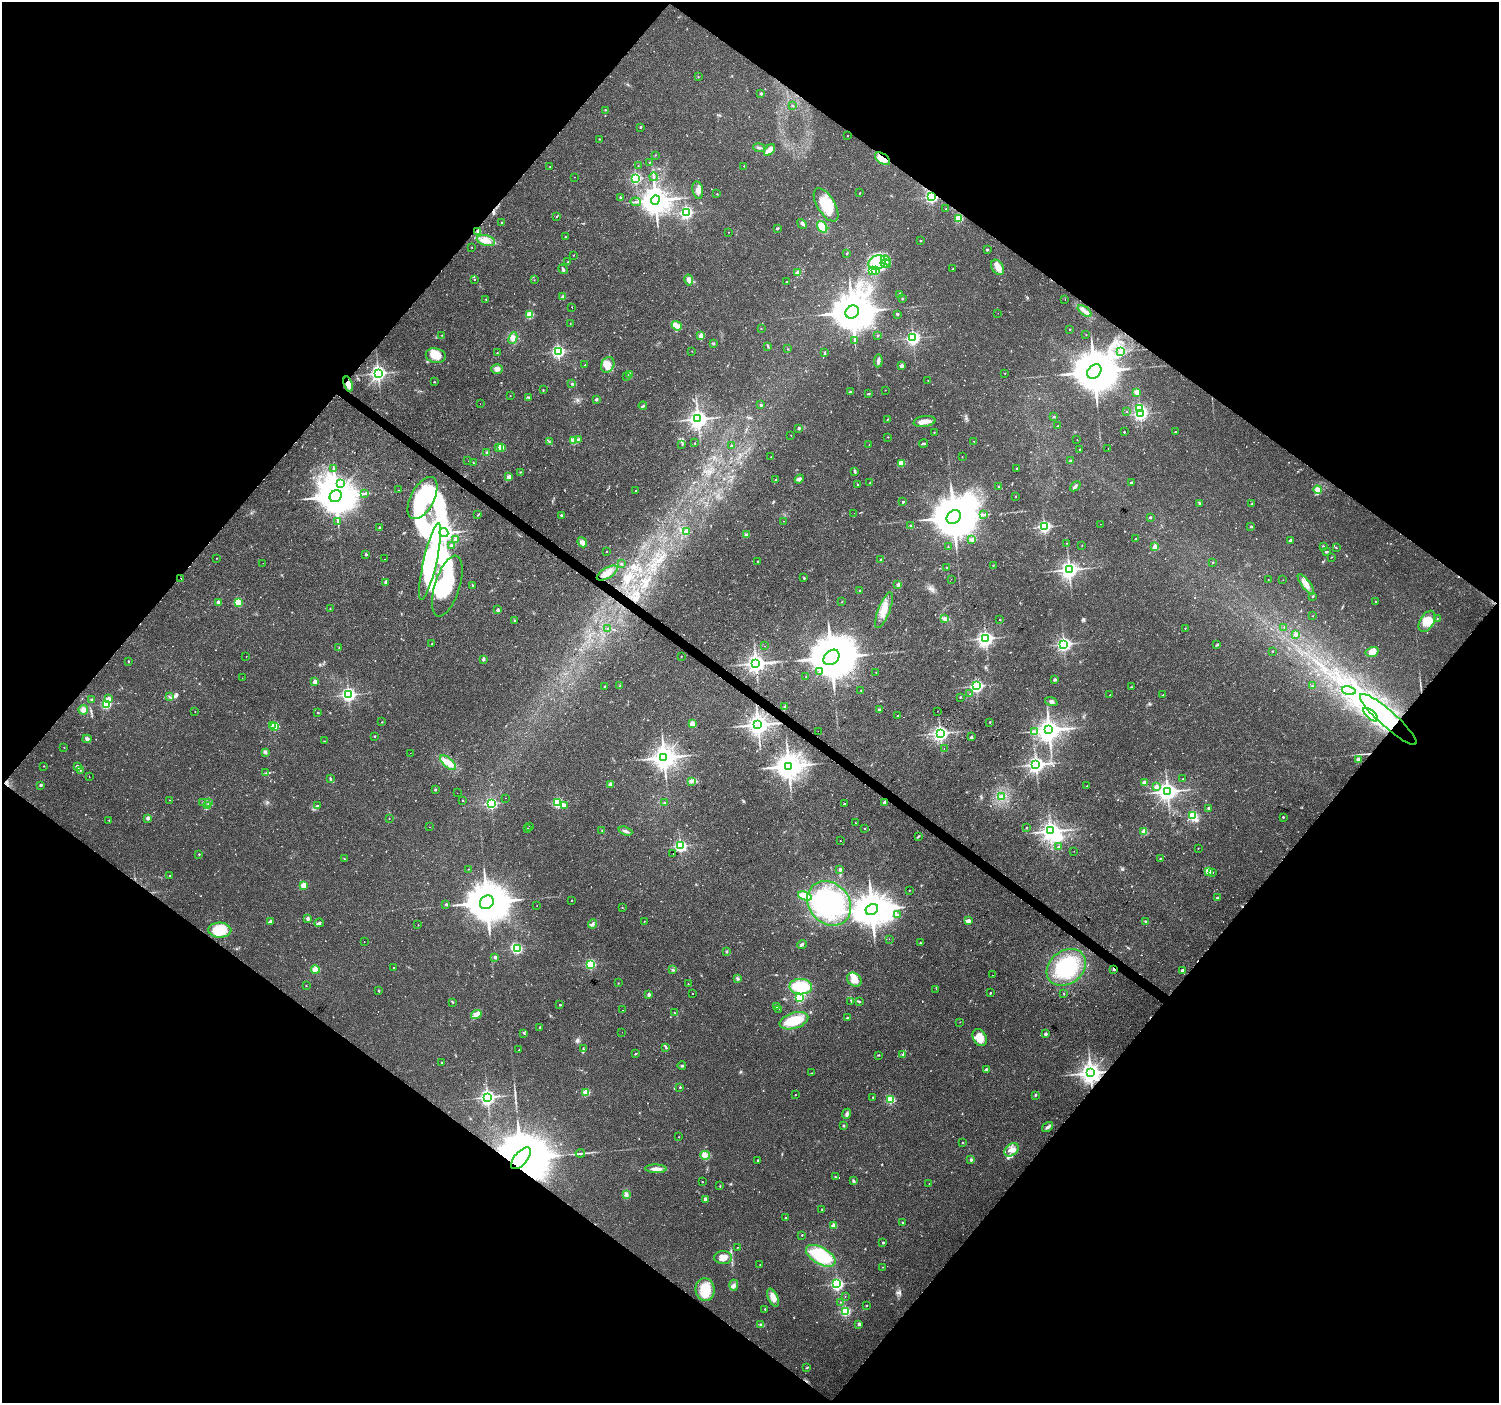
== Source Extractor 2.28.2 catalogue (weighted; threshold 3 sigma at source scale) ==
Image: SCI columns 1-5985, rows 175-5777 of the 5992 x 6024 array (HDU 1 of 3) = the unmasked area's bounding box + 8 px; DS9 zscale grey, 4 x 4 block average (1 PNG px = mean of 4 x 4 image px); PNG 1501 x 1405 px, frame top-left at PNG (2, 2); each listed source drawn as its Kron ellipse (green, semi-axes under 4 px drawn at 4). Shown black and unused: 50% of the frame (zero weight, under 2 of 3 exposures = <1% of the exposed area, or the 3 px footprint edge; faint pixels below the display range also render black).
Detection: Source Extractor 2.28.2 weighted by HDU 2 'WHT'. Background 0.0237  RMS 0.003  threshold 0.0134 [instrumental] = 3 sigma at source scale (4.5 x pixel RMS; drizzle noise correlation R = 1.50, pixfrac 1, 0.0396/0.0396 arcsec/px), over >= 5 px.
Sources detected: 751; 6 too faint to see at this stretch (4 x 4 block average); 24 inside a brighter object's white glare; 16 cosmic-ray / hot-pixel residue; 1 long thin detection or spike segment (spike, bleed or trail) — neither listed nor drawn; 5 coinciding with a brighter row at this scale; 22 inside a brighter listed object's ellipse — not listed separately; of the other 677, all 500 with FLUX_AUTO >= 0.597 (the completeness limit of this list) listed and drawn (177 fainter detections not listed), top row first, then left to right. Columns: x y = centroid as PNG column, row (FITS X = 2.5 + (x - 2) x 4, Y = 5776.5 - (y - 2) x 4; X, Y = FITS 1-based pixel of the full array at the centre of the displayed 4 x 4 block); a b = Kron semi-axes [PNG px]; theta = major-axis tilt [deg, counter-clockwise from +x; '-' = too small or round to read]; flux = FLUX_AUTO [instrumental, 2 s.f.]
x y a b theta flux
698 77 2 2 - 0.91
761 94 2 2 - 3.7
793 106 2 2 - 0.82
605 110 2 2 - 0.76
640 127 3 2 - 1.3
847 136 2 2 - 1.1
599 139 2 2 - 1.1
759 148 6 2 -8 3.5
769 150 7 4 48 15
655 155 2 2 - 0.8
883 159 8 5 -34 23
649 162 2 2 - 0.76
638 166 2 2 - 0.84
744 166 2 2 - 0.81
550 167 2 2 - 0.75
574 177 2 2 - 0.83
653 177 4 2 - 1.9
636 178 2 2 - 310
698 190 9 5 -80 9.4
860 193 2 2 - 1.3
717 194 2 2 - 1.3
620 197 3 2 - 1.3
931 197 2 2 - 350
655 200 4 4 - 3100
636 202 5 2 - 2.8
826 205 19 9 -59 56
946 209 2 2 - 1
686 213 3 2 - 420
557 217 2 2 - 1.2
959 218 2 2 - 95
502 223 2 2 - 2.2
802 224 5 3 - 4
822 227 6 4 -57 23
777 228 3 2 - 2.3
478 231 2 2 - 13
728 232 2 2 - 0.65
565 237 2 2 - 1.5
486 241 9 5 -15 18
920 241 2 2 - 1.6
472 247 2 2 - 0.83
987 250 2 2 - 1.9
846 253 2 2 - 1.2
573 255 2 2 - 0.72
886 260 5 2 - 4.8
568 262 2 2 - 1.1
877 263 9 7 27 28
886 264 5 3 - 5
998 267 8 5 -57 15
953 268 2 2 - 0.63
563 269 5 3 - 2.8
872 271 2 2 - 1
876 271 4 3 - 3.9
798 273 2 2 - 9.1
474 279 2 2 - 1.8
534 280 2 2 - 0.66
689 280 5 3 - 8.5
787 282 2 2 - 0.81
899 294 2 2 - 2
563 297 2 2 - 18
486 299 2 2 - 1.1
902 299 2 2 - 2.9
1065 299 2 2 - 2.1
572 307 2 2 - 2.3
1085 311 8 3 -37 8.5
852 312 7 6 - 8200
998 313 2 2 - 0.74
530 314 2 2 - 84
897 314 2 2 - 3.5
570 323 2 2 - 0.68
677 326 5 4 - 6.7
761 329 2 2 - 0.75
1070 329 2 2 - 1.3
1086 334 2 2 - 0.98
442 335 2 2 - 0.84
701 336 2 2 - 49
878 336 2 2 - 1.5
513 338 6 4 64 7.1
913 338 3 2 - 500
855 340 3 2 - 1
714 344 2 2 - 1.1
768 346 2 2 - 0.98
787 349 2 2 - 0.62
692 351 2 2 - 0.67
558 352 2 2 - 410
1121 352 2 2 - 1.1
497 353 2 2 - 0.99
825 353 4 2 - 1.6
436 356 10 7 -10 28
878 361 6 3 83 6.5
585 365 2 2 - 1.3
608 365 8 6 62 17
902 366 2 2 - 18
497 369 6 5 - 9.2
1094 371 8 6 45 11000
378 373 3 3 - 750
1005 373 2 2 - 0.76
630 375 2 2 - 26
626 377 2 2 - 0.72
928 380 2 2 - 0.99
434 382 2 2 - 1.7
348 384 8 4 -71 12
572 384 3 2 - 1.9
543 390 2 2 - 0.88
885 390 2 2 - 0.84
850 392 3 2 - 1.4
1137 392 2 2 - 39
868 394 3 2 - 1.6
510 396 2 2 - 0.75
529 397 3 2 - 1.6
596 399 2 2 - 7
480 404 2 2 - 1.2
761 405 2 2 - 6.6
643 406 4 2 - 2.2
1140 408 2 2 - 130
1127 412 2 2 - 0.81
1140 414 2 2 - 460
1054 417 2 2 - 2.9
698 419 3 3 - 1200
887 419 2 2 - 0.8
924 421 11 5 9 14
1058 426 2 2 - 1.2
799 428 3 2 - 2.2
934 432 2 2 - 0.94
1124 432 2 2 - 2.4
1175 432 2 2 - 1.6
791 435 2 2 - 0.6
888 437 2 2 - 1
574 440 2 2 - 58
578 440 3 3 - 3.9
1077 440 2 2 - 0.62
974 441 2 2 - 0.68
549 442 3 2 - 1
695 443 2 2 - 1.1
869 444 2 2 - 0.8
923 444 4 2 - 2.8
682 445 2 2 - 0.7
731 446 2 2 - 1.8
499 447 2 2 - 36
502 447 2 2 - 13
1080 449 2 2 - 0.93
1108 449 2 2 - 1.6
487 452 2 2 - 3.1
771 457 2 2 - 0.7
962 457 2 2 - 0.72
468 461 2 2 - 0.81
1070 461 2 2 - 10
473 463 2 2 - 0.71
901 463 3 3 - 26
1017 468 2 2 - 1.6
333 469 2 2 - 1.1
855 471 4 2 - 2.8
520 472 2 2 - 0.87
509 477 2 2 - 27
776 479 2 2 - 1.4
799 479 5 3 - 4
870 482 2 2 - 0.7
340 483 2 2 - 1.7
1131 483 2 2 - 6
858 485 2 2 - 0.79
999 486 2 2 - 2
1075 486 6 3 44 4.6
399 490 2 2 - 0.68
636 490 2 2 - 1.8
1318 490 4 4 - 14
364 493 3 2 - 1.6
336 496 6 5 - 7700
1016 496 2 2 - 0.72
422 498 23 11 62 79
903 502 2 2 - 5.5
1199 504 2 2 - 0.88
1252 504 2 2 - 2.5
854 513 2 2 - 0.6
478 515 3 2 - 1.1
561 515 2 2 - 3.2
983 515 3 2 - 1.7
954 517 8 6 44 9800
1150 517 2 2 - 4
784 521 2 2 - 0.65
338 522 2 2 - 0.82
1100 524 2 2 - 0.77
911 526 2 2 - 1.4
379 527 2 2 - 3.6
1044 527 2 2 - 420
1251 527 2 2 - 3.9
686 531 2 2 - 30
444 533 4 4 - 1100
746 535 3 2 - 4.4
1136 539 2 2 - 2.1
455 540 2 2 - 14
972 540 2 2 - 8.2
1290 540 2 2 - 3.9
582 542 5 4 - 8.5
1066 543 2 2 - 0.75
1082 545 2 2 - 0.73
452 546 3 2 - 1.7
1323 546 2 2 - 1.1
948 547 2 2 - 0.67
1155 547 2 2 - 41
1336 548 2 2 - 0.88
607 552 2 2 - 0.94
1327 552 3 2 - 2
366 554 2 2 - 5.7
1331 557 2 2 - 0.7
217 558 2 2 - 0.89
385 559 2 2 - 0.67
881 560 2 2 - 5.5
758 561 2 2 - 1.4
430 562 39 6 77 52
1213 562 2 2 - 1.8
263 563 2 2 - 0.61
621 564 2 2 - 0.69
993 565 2 2 - 1.1
947 567 2 2 - 1.2
1069 570 3 3 - 1000
607 573 12 5 30 13
181 578 2 2 - 1.5
804 578 2 2 - 2.8
951 579 2 2 - 0.97
1268 580 2 2 - 0.6
1283 580 2 2 - 0.75
385 582 3 2 - 1.9
1306 584 12 4 -53 13
473 585 2 2 - 1.2
898 585 2 2 - 18
447 586 31 12 72 85
860 591 2 2 - 1.7
1313 596 2 2 - 2.2
1376 601 2 2 - 0.84
218 602 2 2 - 18
238 602 2 2 - 110
842 602 2 2 - 0.63
330 608 2 2 - 0.92
498 610 2 2 - 12
884 610 19 6 68 25
1313 616 2 2 - 0.66
945 618 2 2 - 1.7
1437 619 2 2 - 0.77
514 620 3 2 - 1.4
1000 620 2 2 - 1.1
1427 621 11 7 60 21
1284 627 2 2 - 0.96
1185 628 2 2 - 1
607 629 2 2 - 0.72
1296 634 2 2 - 10
986 638 3 3 - 620
432 644 2 2 - 0.82
1064 644 3 2 - 570
1217 645 3 2 - 1.5
765 646 2 2 - 0.7
339 648 2 2 - 1
1273 651 2 2 - 1.3
1372 652 6 5 - 16
681 656 2 2 - 0.81
246 657 2 2 - 1.5
831 657 9 6 42 11000
483 659 2 2 - 10
128 661 2 2 - 1.8
756 663 3 3 - 1000
819 672 2 2 - 0.98
876 672 2 2 - 0.65
806 676 2 2 - 1
242 678 2 2 - 1.3
1055 680 3 2 - 4.5
315 682 2 2 - 27
605 686 2 2 - 3.3
620 686 2 2 - 1.1
976 686 2 2 - 450
1312 686 2 2 - 0.96
1131 687 2 2 - 1
861 690 2 2 - 0.99
1349 691 7 2 -16 3.6
970 694 2 2 - 0.83
348 695 3 2 - 550
1110 695 2 2 - 0.65
1163 695 2 2 - 1.2
169 697 3 2 - 1.5
960 697 2 2 - 1.4
109 699 2 2 - 21
91 700 2 2 - 1.4
1051 702 6 3 -18 4.1
106 704 2 2 - 200
785 706 2 2 - 5.9
879 709 3 2 - 1.1
83 710 5 5 - 7.7
937 711 2 2 - 1.3
195 712 2 2 - 0.72
318 712 2 2 - 1.6
897 715 2 2 - 0.64
1371 715 9 3 -40 9.2
1388 719 37 8 -42 250
382 722 2 2 - 0.99
990 722 2 2 - 1.9
692 724 2 2 - 44
272 725 2 2 - 7.2
758 725 3 3 - 1600
274 726 2 2 - 130
1049 730 3 3 - 2000
818 731 2 2 - 1.6
1035 731 3 2 - 1.2
940 733 3 3 - 750
375 736 2 2 - 2.2
972 737 3 2 - 1.7
87 739 5 3 - 3.5
324 741 2 2 - 0.61
64 747 2 2 - 0.71
944 748 2 2 - 1.8
265 752 2 2 - 21
410 753 2 2 - 0.63
664 758 3 3 - 2000
1358 759 2 2 - 18
448 763 10 4 -40 14
1036 764 3 3 - 870
44 766 2 2 - 0.71
789 766 4 3 - 2700
77 767 2 2 - 25
80 770 2 2 - 2
266 773 2 2 - 1.1
89 777 2 2 - 4.4
330 778 2 2 - 0.99
1183 779 2 2 - 0.83
691 781 3 2 - 2.2
1144 783 2 2 - 28
610 784 2 2 - 24
40 785 2 2 - 7.4
1087 786 2 2 - 0.87
1156 787 2 2 - 25
435 790 2 2 - 4.7
1167 791 3 3 - 1200
457 793 2 2 - 1
1002 797 3 2 - 5.3
505 798 2 2 - 1.1
169 800 2 2 - 0.61
462 800 2 2 - 1.8
203 802 2 2 - 0.92
664 802 2 2 - 1.2
885 802 2 2 - 15
209 803 2 2 - 1.3
491 803 2 2 - 290
557 803 2 2 - 190
844 804 2 2 - 3.3
564 805 4 3 - 5.1
208 806 3 2 - 2.6
317 806 2 2 - 2.7
1209 808 2 2 - 11
1192 815 2 2 - 170
1283 817 2 2 - 1.6
148 818 2 2 - 20
389 818 2 2 - 0.8
109 820 2 2 - 0.72
855 823 2 2 - 0.8
529 826 2 2 - 0.61
430 827 2 2 - 2.9
528 828 2 2 - 1.1
865 828 2 2 - 0.94
1026 828 2 2 - 2.8
602 830 2 2 - 0.71
625 831 7 2 -21 4.4
1050 831 3 2 - 680
1144 832 2 2 - 57
918 836 3 2 - 1.2
840 841 2 2 - 0.95
680 846 2 2 - 390
1058 847 2 2 - 2.9
1198 848 2 2 - 0.77
1074 851 2 2 - 0.67
673 853 2 2 - 5
199 854 2 2 - 1.9
1160 858 2 2 - 0.72
344 859 2 2 - 0.73
468 869 2 2 - 0.69
840 869 3 3 - 2.8
1208 871 2 2 - 58
1212 872 2 2 - 1
170 876 2 2 - 0.75
303 885 2 2 - 55
909 890 2 2 - 0.72
805 896 7 3 -19 32
1217 898 3 2 - 2.1
572 900 2 2 - 1.5
487 902 7 6 - 9900
829 903 24 20 -47 120
446 904 2 2 - 2.2
537 905 2 2 - 0.83
622 907 2 2 - 1.3
872 910 6 5 - 5900
897 915 2 2 - 0.86
308 918 2 2 - 14
270 921 2 2 - 3.2
644 921 2 2 - 0.94
969 921 2 2 - 12
1146 921 3 2 - 2
319 923 5 3 - 3
593 924 5 3 - 4.2
418 925 2 2 - 0.88
220 930 11 7 -2 58
889 939 2 2 - 1.2
364 942 2 2 - 1.3
920 943 2 2 - 1.3
802 945 5 2 - 3.5
517 949 2 2 - 180
727 952 2 2 - 1.2
495 957 2 2 - 13
590 964 2 2 - 210
1066 967 21 16 38 110
393 968 2 2 - 1.4
315 969 4 4 - 14
1114 969 2 2 - 9.3
673 970 3 2 - 1.9
1182 970 2 2 - 9.8
992 975 2 2 - 1.9
737 978 4 3 - 2.7
854 980 8 6 -38 16
618 983 2 2 - 0.69
688 984 2 2 - 0.81
306 986 2 2 - 0.95
801 987 11 7 -1 67
936 989 2 2 - 0.67
379 991 2 2 - 1.1
693 993 2 2 - 2.7
990 993 2 2 - 1.8
1064 993 3 2 - 0.88
649 994 2 2 - 14
800 998 2 2 - 140
851 1001 2 2 - 0.63
860 1001 2 2 - 1.2
452 1002 3 2 - 1.6
560 1005 2 2 - 2.8
777 1007 2 2 - 1.8
779 1009 2 2 - 0.68
623 1010 2 2 - 2.3
674 1012 2 2 - 0.9
476 1014 5 4 - 12
847 1018 2 2 - 2
794 1021 15 8 17 56
960 1022 2 2 - 0.61
539 1027 2 2 - 1.2
622 1032 2 2 - 0.88
524 1033 3 2 - 1.4
1045 1034 2 2 - 12
980 1038 9 6 -60 24
666 1047 3 2 - 1.8
583 1048 2 2 - 1
519 1050 2 2 - 1.3
635 1054 3 2 - 1.6
878 1055 2 2 - 1.2
903 1055 3 2 - 2.6
442 1063 2 2 - 1
682 1066 4 2 - 2
986 1069 2 2 - 3.7
811 1073 3 2 - 0.74
1090 1073 3 3 - 1700
680 1087 2 2 - 2.8
586 1092 2 2 - 79
795 1095 2 2 - 1.2
1036 1095 3 2 - 1.6
487 1097 3 3 - 710
873 1097 2 2 - 1.8
890 1099 2 2 - 160
847 1114 5 3 - 4.3
844 1125 2 2 - 4.8
1048 1127 6 2 35 3.7
679 1137 2 2 - 0.91
963 1143 2 2 - 1.9
1012 1150 8 5 36 13
580 1153 4 2 - 2
705 1155 5 3 - 6
521 1158 13 6 49 31000
757 1160 2 2 - 1.9
971 1160 2 2 - 8.8
656 1169 11 3 -2 11
835 1177 2 2 - 1.5
853 1181 3 3 - 3.2
702 1182 2 2 - 0.99
929 1184 2 2 - 0.74
720 1186 3 2 - 1.2
627 1194 2 2 - 2
705 1199 2 2 - 17
822 1209 2 2 - 1
785 1218 2 2 - 2.2
902 1222 2 2 - 1.1
833 1226 2 2 - 40
802 1235 2 2 - 1.1
883 1243 2 2 - 4.1
737 1247 2 2 - 0.69
821 1256 16 8 -30 110
723 1258 9 6 3 15
760 1265 2 2 - 1.2
883 1267 2 2 - 0.62
837 1284 2 2 - 380
734 1285 5 3 - 5
705 1290 11 9 -83 45
845 1296 2 2 - 1.6
773 1298 9 4 -66 14
840 1302 2 2 - 0.98
866 1305 2 2 - 2.5
765 1309 2 2 - 2.4
845 1311 2 2 - 200
761 1324 3 3 - 2.4
859 1324 2 2 - 11
807 1368 3 2 - 1.3
Overlapping masked pixels (flux is a lower limit): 8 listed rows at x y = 883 159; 931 197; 348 384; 1388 719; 758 725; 1114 969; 1090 1073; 521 1158
Diffuse or blended objects may show on this block-average render without a row.